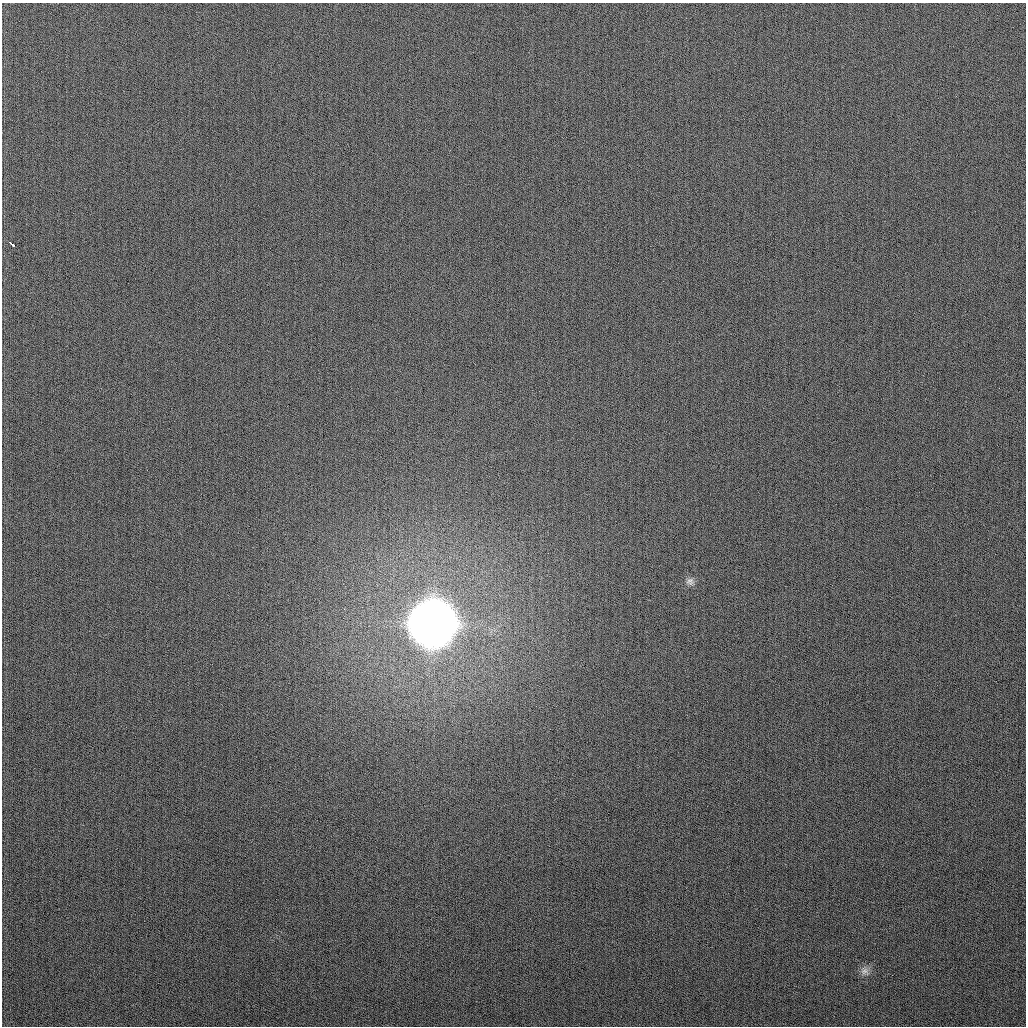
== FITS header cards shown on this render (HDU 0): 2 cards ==
NAXIS1  =                 1024
NAXIS2  =                 1024

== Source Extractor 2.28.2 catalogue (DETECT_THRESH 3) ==
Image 1024 x 1024 px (HDU 0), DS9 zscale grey, 1 PNG px = 1 image px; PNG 1028 x 1028 px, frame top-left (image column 1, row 1024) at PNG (2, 3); no overlay
Background 261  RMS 10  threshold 30.9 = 3 sigma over >= 5 px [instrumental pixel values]
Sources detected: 4; all 4 listed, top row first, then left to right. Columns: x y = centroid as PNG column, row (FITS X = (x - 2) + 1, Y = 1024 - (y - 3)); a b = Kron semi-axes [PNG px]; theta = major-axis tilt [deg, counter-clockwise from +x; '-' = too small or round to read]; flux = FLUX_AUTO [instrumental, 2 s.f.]
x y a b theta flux
12 244 6 3 -36 3.8e+03
690 581 11 10 - 3.2e+03
432 624 19 19 - 3.8e+06
865 971 11 10 - 4.2e+03